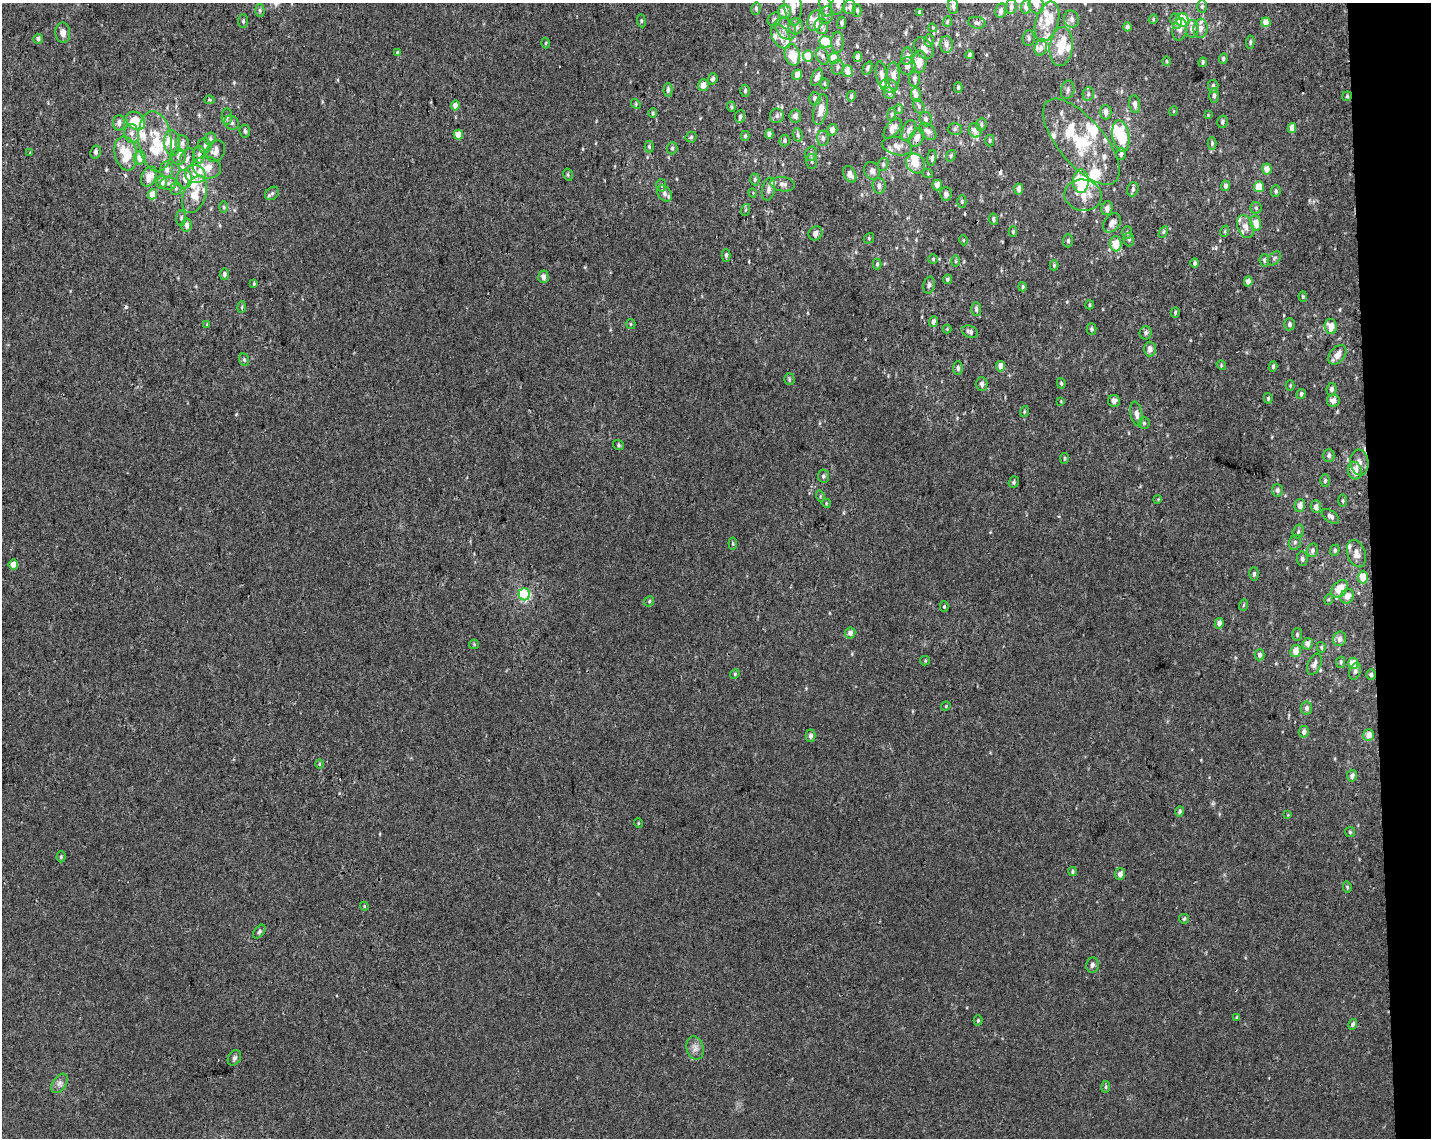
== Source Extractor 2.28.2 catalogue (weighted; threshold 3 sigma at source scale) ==
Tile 9 of 3 x 4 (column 3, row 3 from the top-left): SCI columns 2874-4302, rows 1195-2330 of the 4361 x 4660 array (HDU 1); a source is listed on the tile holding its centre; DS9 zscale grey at full resolution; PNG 1433 x 1140 px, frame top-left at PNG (2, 3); each listed source drawn as its Kron ellipse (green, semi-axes under 4 px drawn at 4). Shown black and unused: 4% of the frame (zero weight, under 3 of 4 exposures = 5% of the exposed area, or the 3 px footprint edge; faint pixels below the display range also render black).
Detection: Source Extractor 2.28.2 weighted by HDU 2 'WHT'; one run over the whole footprint, this tile lists its part. Background 0.00155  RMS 0.004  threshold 0.018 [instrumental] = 3 sigma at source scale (4.5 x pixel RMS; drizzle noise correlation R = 1.50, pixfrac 1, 0.0396/0.0396 arcsec/px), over >= 5 px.
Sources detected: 395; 2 inside a brighter object's white glare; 5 cosmic-ray / hot-pixel residue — neither listed nor drawn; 57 inside a brighter listed object's ellipse — not listed separately; the other 331 listed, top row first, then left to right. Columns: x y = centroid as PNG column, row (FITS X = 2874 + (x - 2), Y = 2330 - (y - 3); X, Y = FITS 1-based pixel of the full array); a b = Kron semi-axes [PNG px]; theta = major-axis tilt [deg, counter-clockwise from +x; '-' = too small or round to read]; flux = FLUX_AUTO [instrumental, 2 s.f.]
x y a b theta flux
838 4 10 6 77 2.3
793 5 20 9 -85 4
1036 5 9 7 -74 2.2
825 6 11 5 -75 1.2
953 6 8 5 -84 1.1
1011 6 7 5 85 1.4
1202 6 6 5 - 0.7
850 7 7 6 - 1.2
1026 7 6 5 - 2.5
756 9 6 4 81 0.7
260 10 6 4 -89 0.78
857 10 6 4 -87 0.69
1001 10 7 5 82 1.4
784 12 7 6 - 4.2
919 12 4 3 - 0.76
826 15 9 7 73 1.3
775 19 7 6 - 1.2
1071 19 9 7 -66 1.9
1153 19 5 4 - 0.51
1182 20 7 6 - 12
243 21 7 5 -90 0.78
641 21 6 3 -83 0.51
815 21 10 7 72 3.7
947 21 5 3 - 0.44
1047 21 20 11 72 7
1176 21 7 5 -72 1.6
1266 22 5 4 - 5.1
842 23 6 4 88 1
977 23 8 6 -9 1
796 26 8 7 - 2.2
821 26 8 6 -78 1.4
1127 27 4 4 - 1.3
785 28 12 9 -54 3.7
933 28 4 3 - 0.35
1200 28 10 7 84 2.5
1180 29 11 7 80 2
1192 29 9 6 85 2.9
63 33 10 7 -85 2.4
781 36 14 8 -60 3.6
1029 38 8 6 84 1.1
38 39 5 4 - 1.2
929 40 6 5 - 0.72
826 42 6 5 - 18
837 42 11 6 -89 1.6
1250 42 6 4 85 0.66
546 43 5 3 - 0.41
946 45 8 6 -90 1.7
1061 46 20 11 84 8.7
1041 47 8 6 73 2
924 48 12 8 -55 2.9
397 53 4 3 - 0.53
792 55 11 7 -76 7.1
970 55 4 4 - 0.74
808 56 5 5 - 6.9
822 56 9 5 -69 1.1
907 56 8 5 82 1.4
858 57 5 4 - 2.6
834 58 5 5 - 5
1223 59 5 4 - 0.83
1167 61 5 3 - 0.42
919 62 11 7 84 4.4
1203 62 5 3 - 0.61
908 66 9 8 - 1.8
838 67 8 6 80 1
867 68 7 4 66 0.9
847 71 6 5 - 4.2
881 74 13 5 -81 2.2
797 75 5 5 - 2.6
893 76 14 6 -89 3.8
817 77 9 5 67 2.1
713 79 6 4 69 0.98
914 79 8 5 -89 1.4
825 84 5 3 - 0.49
703 85 6 5 - 2.9
889 86 9 6 -16 1.5
1213 86 6 5 - 1.2
958 88 5 4 - 0.7
668 90 6 4 89 1
1068 90 9 6 79 1.6
745 91 6 4 88 0.88
889 93 6 5 - 0.88
1088 94 7 5 77 1
916 95 7 5 -87 1.7
851 96 5 4 - 0.99
1214 96 7 4 90 1.1
1347 96 5 4 - 0.59
815 99 6 5 - 1.9
210 100 5 4 - 0.41
636 104 5 4 - 0.49
1135 104 9 5 -81 1.7
455 106 5 4 - 3.3
919 106 8 5 -64 0.99
731 107 5 4 - 0.55
899 109 5 4 - 0.53
821 110 16 7 78 3.9
1174 111 5 3 - 0.3
1106 112 7 5 -89 1.9
653 113 5 4 - 0.49
891 114 6 3 81 0.54
1208 115 4 4 - 0.34
777 116 7 7 - 1.3
795 116 6 6 - 1.9
227 117 8 5 88 0.96
740 117 6 5 - 1.1
926 119 7 6 - 1.4
136 121 10 8 -40 6.8
1222 122 6 5 - 0.96
119 123 8 6 86 1.9
232 123 7 6 - 1.2
981 125 6 5 - 1
893 128 12 6 53 3.1
1292 128 5 4 - 3.7
955 129 7 6 - 0.93
832 130 6 5 - 2
975 130 7 6 - 2.2
245 131 6 5 - 0.97
909 131 11 6 68 2.2
928 131 10 6 -45 2
132 133 9 7 -80 2.3
769 134 5 4 - 1.8
458 135 5 4 - 6.6
798 135 7 4 -81 0.85
745 136 5 4 - 0.55
1121 136 16 8 -79 15
691 137 5 5 - 0.63
823 138 7 6 - 1.3
917 138 10 6 63 2.4
210 139 6 5 - 0.9
785 140 6 5 - 0.96
990 140 6 4 90 0.66
155 141 30 16 -84 16
1081 142 53 23 -50 27
172 143 13 8 -86 3.1
182 143 8 6 -86 1.7
1212 143 6 4 88 0.84
205 146 7 6 - 1.1
897 146 15 9 -14 2.6
649 147 6 4 -88 0.6
672 148 6 5 - 0.75
216 151 11 8 57 2.7
96 152 6 5 - 1
30 153 4 3 - 0.32
126 153 17 11 -79 11
811 154 7 5 72 0.94
1121 154 6 5 - 1.1
199 155 8 6 87 1.4
951 156 6 4 70 0.63
140 157 7 5 78 3.9
179 157 8 7 - 2
932 158 8 4 83 1.2
187 159 12 6 64 2.1
812 161 7 5 -87 0.91
915 163 10 8 -52 5.5
883 164 6 5 - 0.77
207 167 14 11 -12 5.3
1267 169 5 5 - 3.7
167 170 8 6 89 2.4
872 171 9 7 -61 1.6
195 174 10 9 - 3.2
850 174 9 6 -61 2.2
928 174 5 3 - 0.42
568 175 6 4 -78 0.61
149 177 10 7 65 4.8
184 179 9 7 -90 2.4
755 179 6 4 89 0.74
1081 181 12 8 88 23
162 182 6 5 - 3.6
168 183 8 6 0 1.4
783 184 12 7 -7 2
661 185 6 5 - 0.79
937 185 5 4 - 2.8
879 186 8 6 -84 1.5
1225 186 5 4 - 1.2
1259 187 5 5 - 6.2
176 188 6 5 - 0.87
768 189 11 6 79 1.8
1019 189 5 4 - 1.8
1133 189 7 5 71 1.1
1276 191 6 5 - 0.86
272 193 8 6 40 0.97
753 193 5 3 - 0.31
152 194 5 4 - 5.3
195 194 19 11 69 7.8
664 194 9 6 -55 1.4
946 194 7 5 87 1.6
1083 195 19 15 -10 6
962 202 6 4 90 0.67
224 207 5 3 - 0.43
1107 208 7 5 76 2
1256 208 6 5 - 0.7
745 210 6 4 71 0.46
181 218 8 5 89 0.91
993 219 6 4 -82 0.73
1112 223 11 7 54 2.4
1256 223 8 5 -77 4.6
187 225 6 5 - 2.4
1245 227 12 7 -67 2.4
1225 231 6 3 72 0.52
1013 232 5 4 - 0.56
1127 232 6 5 - 0.82
1163 232 6 4 62 0.62
815 233 7 6 - 1.8
869 238 6 4 49 0.52
1129 239 7 5 -87 0.85
963 240 5 3 - 0.37
1068 241 7 5 89 0.72
1116 244 8 6 -88 6.7
726 255 6 4 89 0.88
1274 258 8 5 50 0.78
933 259 5 5 - 0.5
1264 260 6 5 - 0.85
955 261 6 4 -90 0.5
1195 263 4 4 - 0.8
877 264 5 3 - 0.74
1054 265 5 4 - 0.64
224 274 6 4 80 0.95
543 277 6 5 - 2
947 279 4 4 - 0.83
1248 281 5 4 - 3
254 283 4 3 - 0.47
929 285 8 5 77 1
1023 287 5 4 - 0.63
1303 297 5 4 - 0.6
1089 305 4 3 - 0.51
242 307 6 4 88 0.55
976 309 7 5 -88 1.2
1175 313 5 4 - 0.59
933 322 5 4 - 1.5
207 324 4 4 - 0.32
631 324 5 4 - 0.53
1289 324 6 5 - 1.1
1331 326 8 6 -85 4.2
947 329 4 4 - 0.36
1091 329 6 5 - 0.88
970 332 8 6 -21 1.3
1146 333 6 6 - 0.91
1150 349 7 6 - 1.9
1337 355 11 7 51 3.2
244 360 6 5 - 0.72
1221 365 5 4 - 0.41
1001 366 5 4 - 3.5
1273 366 5 4 - 0.93
958 368 7 5 88 1
789 379 6 5 - 0.62
1061 383 5 4 - 0.59
982 384 7 5 -89 1.4
1290 385 5 4 - 0.45
1332 389 6 5 - 1.2
1301 394 5 4 - 0.8
1268 398 5 4 - 0.58
1333 400 6 6 - 2.2
1061 401 4 3 - 0.31
1114 401 6 6 - 1.6
1024 411 6 3 71 0.46
1136 414 12 6 -79 2.2
1144 423 5 5 - 0.72
618 445 6 5 - 0.66
1329 455 7 5 90 1.2
1065 458 5 3 - 0.5
1359 463 13 9 -83 2.7
1355 471 9 7 -78 4.7
823 476 6 5 - 0.87
1325 481 6 4 88 0.7
1014 482 6 5 - 0.7
1277 490 6 5 - 1.2
820 496 6 3 -74 0.47
1158 499 4 3 - 0.35
1343 501 6 3 -89 0.5
826 503 5 4 - 0.41
1300 505 7 5 77 2.1
1316 507 6 5 - 1.9
1330 516 10 5 -35 1.5
1298 532 7 5 74 0.79
1295 542 8 6 75 0.96
733 544 6 4 -84 0.59
1312 550 7 5 74 1.4
1335 550 6 4 68 0.82
1356 554 14 9 -71 3
1302 559 7 5 -84 1
13 564 5 5 - 4
1254 574 7 4 88 0.85
1363 577 6 5 - 8.7
1340 589 10 7 47 7.2
524 594 6 5 - 55
1347 596 7 6 - 3.3
1329 599 5 3 - 0.48
649 601 5 4 - 0.52
1244 605 6 3 69 0.47
944 607 5 4 - 0.55
1219 623 5 4 - 1.9
850 633 6 5 - 2
1297 635 6 5 - 0.7
1340 639 7 6 - 2.3
474 644 5 5 - 0.47
1307 644 6 5 - 2.2
1321 647 5 4 - 0.54
1296 651 6 5 - 4.4
1260 655 6 5 - 1.1
925 661 5 4 - 0.48
1341 662 6 4 78 0.75
1314 664 11 6 66 1.9
1353 664 5 5 - 7.9
1355 671 8 5 70 1
735 674 5 4 - 0.58
1371 675 5 5 - 1
946 706 5 4 - 0.4
1307 708 6 5 - 1.4
1304 732 6 5 - 1.6
1369 735 6 5 - 3.5
811 736 6 5 - 1.4
319 764 5 3 - 0.39
1352 776 6 5 - 1.7
1180 811 5 4 - 0.98
1288 815 4 4 - 0.33
638 823 5 3 - 0.34
1350 832 5 5 - 0.51
61 857 5 4 - 0.59
1072 872 4 4 - 0.69
1120 874 6 5 - 2.1
1347 887 5 4 - 0.52
364 906 4 3 - 0.35
1184 919 5 4 - 0.54
259 932 8 4 52 0.82
1092 965 7 6 - 1.1
1237 1017 4 3 - 0.35
978 1020 5 4 - 0.56
1353 1024 5 4 - 1.1
695 1048 12 8 -73 2.2
234 1058 8 6 58 1
60 1083 11 6 55 1.6
1106 1087 6 4 83 0.58
Overlapping masked pixels (flux is a lower limit): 3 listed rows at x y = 858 57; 126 153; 1371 675
Isophote crosses this tile's border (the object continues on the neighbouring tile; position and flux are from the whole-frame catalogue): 3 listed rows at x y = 838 4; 793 5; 1036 5